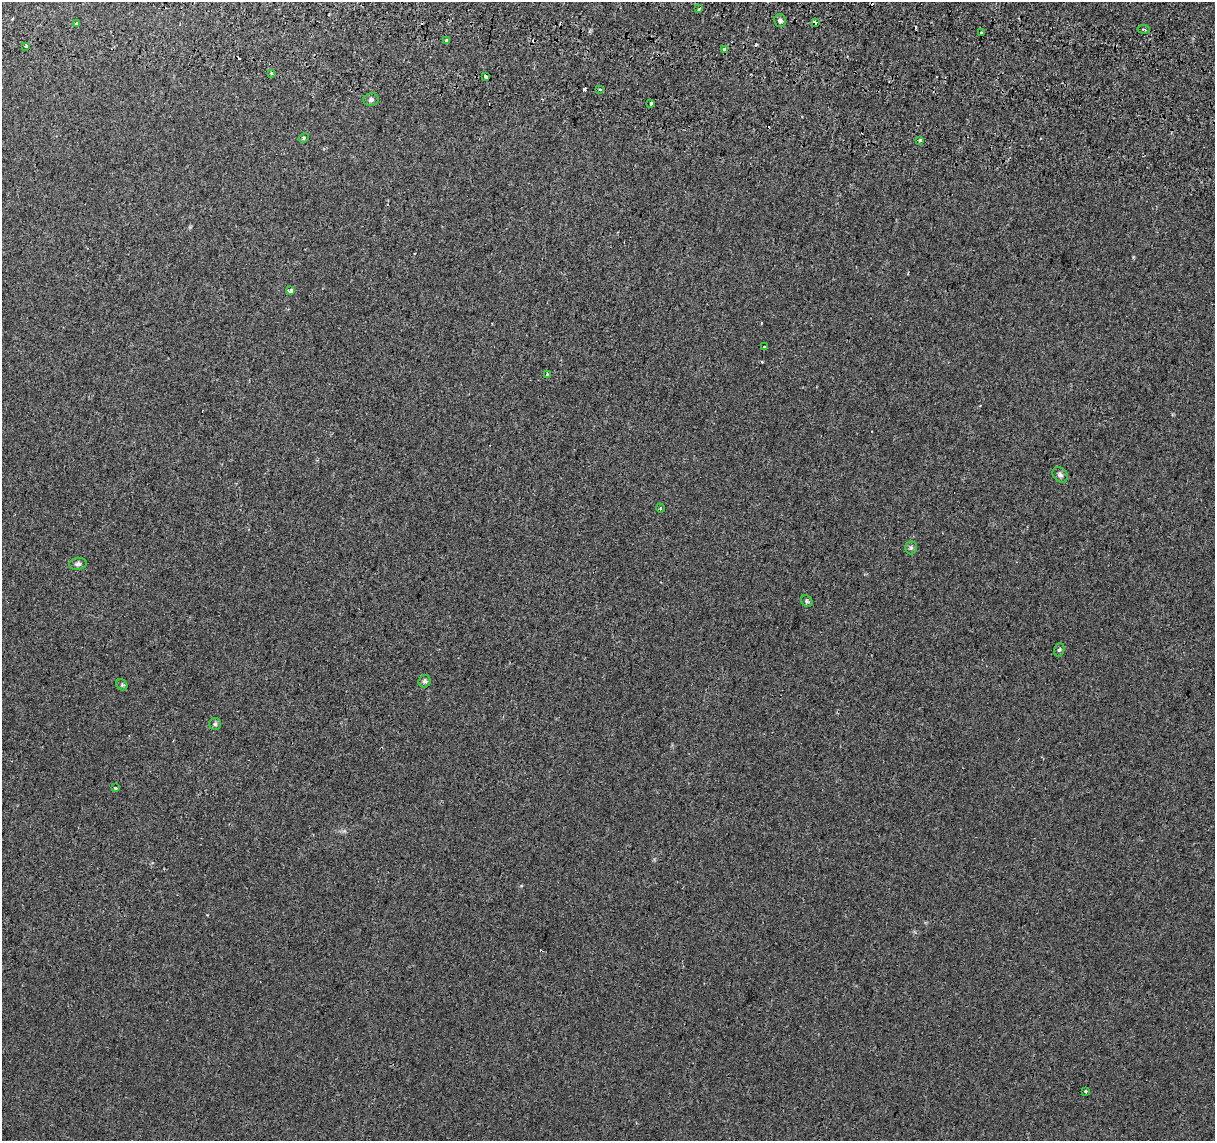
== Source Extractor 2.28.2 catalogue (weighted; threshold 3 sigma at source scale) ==
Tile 11 of 4 x 4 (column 3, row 3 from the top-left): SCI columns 2450-3662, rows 1422-2560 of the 4894 x 5182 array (HDU 1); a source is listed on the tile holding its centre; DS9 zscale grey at full resolution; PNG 1217 x 1143 px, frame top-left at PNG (2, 2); each listed source drawn as its Kron ellipse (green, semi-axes under 4 px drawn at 4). Shown black and unused: <1% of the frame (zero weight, under 2 of 3 exposures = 3% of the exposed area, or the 3 px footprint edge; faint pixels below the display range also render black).
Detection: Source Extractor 2.28.2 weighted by HDU 2 'WHT'; one run over the whole footprint, this tile lists its part. Background 5.13e-04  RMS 0.0039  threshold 0.0174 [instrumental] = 3 sigma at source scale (4.5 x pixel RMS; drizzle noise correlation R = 1.50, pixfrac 1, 0.0396/0.0396 arcsec/px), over >= 5 px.
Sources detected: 41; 11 cosmic-ray / hot-pixel residue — neither listed nor drawn; the other 30 listed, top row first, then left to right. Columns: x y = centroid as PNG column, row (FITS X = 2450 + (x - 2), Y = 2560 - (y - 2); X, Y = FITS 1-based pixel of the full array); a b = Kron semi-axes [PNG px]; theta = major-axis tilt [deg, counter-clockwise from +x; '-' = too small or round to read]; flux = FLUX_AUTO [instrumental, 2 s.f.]
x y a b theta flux
699 9 4 3 - 0.54
780 21 6 6 - 1
76 23 3 3 - 0.54
816 23 4 3 - 3.1
1144 29 6 3 -6 0.44
981 33 3 3 - 2.5
447 41 3 3 - 3.1
26 46 3 2 - 0.85
724 49 3 3 - 2.3
271 73 4 2 - 0.41
486 76 4 3 - 4.1
600 89 3 3 - 12
371 100 7 6 - 1.2
651 103 3 3 - 0.8
304 138 5 4 - 0.49
920 140 4 3 - 0.44
290 291 4 3 - 2.2
764 347 3 3 - 1.4
547 374 3 2 - 0.87
1060 475 8 6 -48 1.1
660 508 5 3 - 0.33
911 547 7 6 - 0.84
78 564 9 6 7 0.99
807 601 6 5 - 0.58
1059 650 7 5 71 0.67
425 681 6 6 - 0.85
122 685 6 5 - 0.64
215 724 6 6 - 0.69
115 788 3 3 - 7.5
1086 1092 3 3 - 1.6
Overlapping masked pixels (flux is a lower limit): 2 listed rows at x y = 816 23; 486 76